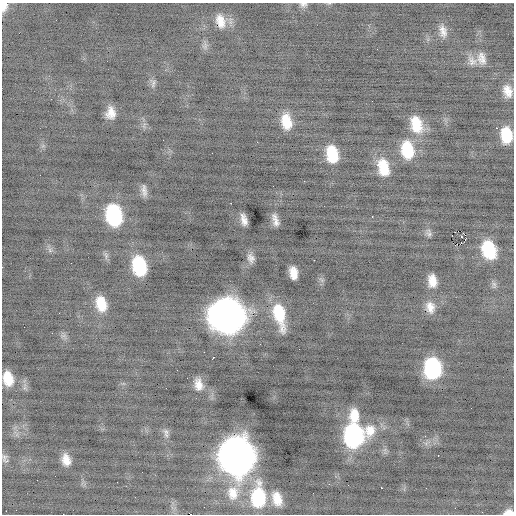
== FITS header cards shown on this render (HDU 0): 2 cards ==
NAXIS1  =                  512 / Axis length
NAXIS2  =                  512 / Axis length

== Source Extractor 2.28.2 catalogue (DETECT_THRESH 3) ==
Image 512 x 512 px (HDU 0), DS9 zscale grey, 1 PNG px = 1 image px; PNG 516 x 516 px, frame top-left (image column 1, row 512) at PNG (2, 3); no overlay
Background -0.306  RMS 0.86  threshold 2.57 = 3 sigma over >= 5 px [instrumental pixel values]
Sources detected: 70; all 70 listed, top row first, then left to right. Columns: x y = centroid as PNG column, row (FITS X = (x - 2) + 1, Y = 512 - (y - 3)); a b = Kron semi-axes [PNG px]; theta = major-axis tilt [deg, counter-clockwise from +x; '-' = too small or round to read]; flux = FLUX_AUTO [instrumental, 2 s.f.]
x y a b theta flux
303 4 10 6 3 190
4 6 9 6 89 600
220 21 18 12 -77 880
443 31 18 10 -78 520
205 46 10 7 70 230
482 58 17 11 -78 540
472 61 16 12 -55 490
153 83 13 7 -82 240
507 91 14 10 -75 670
111 113 11 8 -89 670
286 121 17 10 -79 1400
416 124 21 14 -71 1600
496 128 2 2 - 290
506 135 14 9 -83 1800
163 140 2 2 - 110
407 150 19 12 -79 2300
332 154 16 10 -78 2000
378 165 3 3 - 180
384 168 19 11 -79 1600
40 175 2 2 - 33
304 181 2 2 - 180
144 191 15 6 -84 320
231 203 3 2 - 51
114 215 17 12 -78 6100
372 216 3 2 - 180
244 220 11 5 -76 420
275 220 13 6 -74 390
429 233 10 7 -75 200
465 235 4 2 - 89
461 236 3 2 - 64
465 240 3 2 - 70
457 244 4 2 - 40
50 250 8 6 -48 180
489 250 16 12 -70 3000
106 256 10 6 -80 190
251 258 13 9 -72 360
314 260 2 2 - 73
139 266 17 11 -78 3600
293 273 11 7 -81 740
321 280 9 3 -45 92
432 281 13 9 -83 730
494 285 10 6 84 170
101 304 18 12 -75 1400
430 307 16 12 -76 650
279 315 24 10 -77 2400
228 316 20 19 - 67000
63 336 9 4 -8 160
213 357 3 2 - 450
433 368 16 12 90 7000
8 379 16 10 -77 1200
198 384 16 10 -78 630
24 387 11 6 77 220
354 416 16 11 -87 1100
370 430 19 15 74 1200
166 433 13 7 -80 260
354 436 17 14 -87 11000
438 455 2 2 - 80
237 456 20 16 -85 93000
5 458 13 7 -74 230
66 460 11 7 -76 620
37 480 2 2 - 25
329 484 3 2 - 64
348 485 3 2 - 42
381 488 3 2 - 450
233 493 21 17 -88 1300
258 497 26 15 -90 4000
277 499 18 11 -74 1000
6 511 2 2 - 300
509 512 10 5 3 480
63 514 2 2 - 220
At the frame edge (FLAGS 8, measured only in part): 5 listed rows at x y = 303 4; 4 6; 8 379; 509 512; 63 514